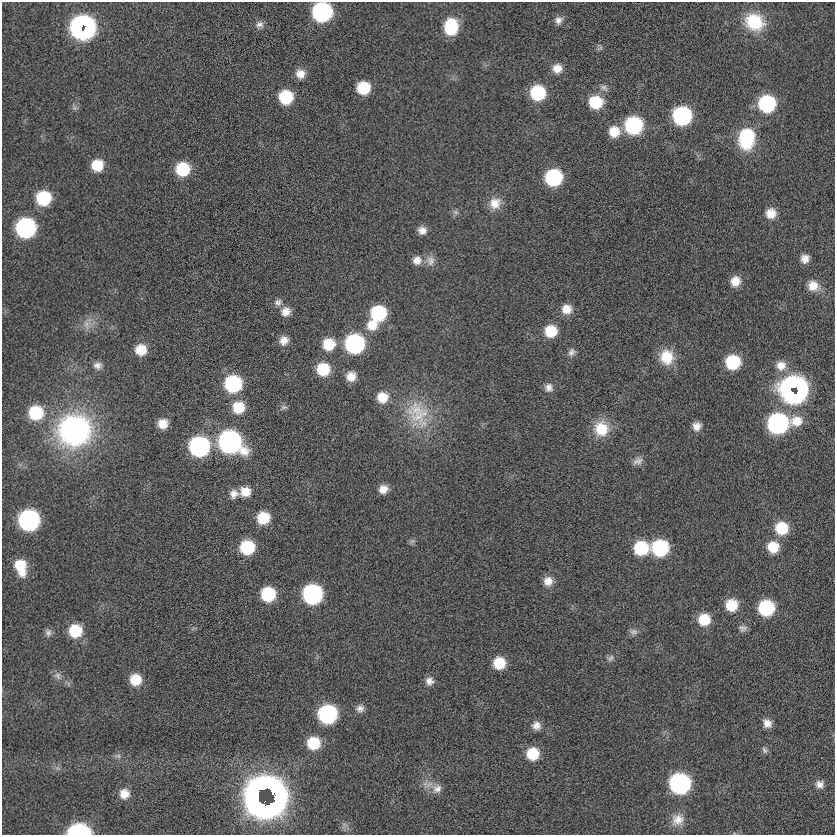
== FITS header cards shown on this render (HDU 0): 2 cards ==
NAXIS1  =                  833
NAXIS2  =                  833

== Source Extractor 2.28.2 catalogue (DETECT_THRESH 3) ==
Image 833 x 833 px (HDU 0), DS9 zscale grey, 1 PNG px = 1 image px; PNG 837 x 837 px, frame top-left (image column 1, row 833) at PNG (2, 2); no overlay
Background -0.21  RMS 4.9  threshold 14.8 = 3 sigma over >= 5 px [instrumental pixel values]
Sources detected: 116; all 116 listed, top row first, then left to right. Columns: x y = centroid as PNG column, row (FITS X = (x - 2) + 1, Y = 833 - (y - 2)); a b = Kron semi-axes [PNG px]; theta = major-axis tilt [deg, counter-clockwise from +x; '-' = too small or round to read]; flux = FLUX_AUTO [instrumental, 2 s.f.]
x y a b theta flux
322 12 12 12 - 69000
558 20 10 9 - 1800
754 22 23 19 -27 14000
259 25 11 9 18 1700
80 27 15 10 75 110000
451 27 14 11 85 16000
85 29 13 8 60 79000
557 68 11 10 - 3500
300 74 10 10 - 3300
363 88 10 10 - 12000
604 88 11 7 -33 1500
538 93 12 11 - 20000
286 97 11 11 - 15000
596 102 13 12 - 13000
767 104 12 12 - 35000
74 108 8 6 -71 870
682 116 12 12 - 52000
634 125 12 12 - 42000
614 132 12 12 - 6300
747 138 21 15 84 22000
97 165 11 10 - 8200
183 169 11 11 - 16000
553 177 12 11 - 34000
43 198 12 11 - 19000
495 203 15 14 - 4800
456 212 9 6 -27 890
771 213 11 11 - 4300
25 228 12 12 - 72000
422 230 10 9 - 2400
805 259 9 8 - 2500
417 260 12 11 - 2900
430 261 14 12 -84 2600
735 281 10 10 - 4200
813 286 14 12 -22 4500
278 302 10 9 - 1600
566 309 12 11 - 4100
286 312 12 11 - 3000
378 313 12 12 - 25000
86 324 14 8 -82 2400
372 325 13 12 - 5400
551 331 11 11 - 8800
284 340 11 10 - 2800
329 344 12 12 - 8400
355 344 12 12 - 61000
141 350 11 11 - 6400
572 352 10 8 43 1500
667 357 17 16 - 8400
733 362 11 11 - 19000
97 365 11 9 0 1900
781 365 14 12 -3 3900
323 369 12 11 - 12000
351 376 10 10 - 4000
233 384 12 12 - 36000
794 387 18 12 -11 150000
549 388 11 10 - 2100
791 392 14 8 -43 87000
382 397 13 12 - 5900
238 407 13 12 - 8500
284 407 9 6 0 900
417 410 35 30 -33 19000
36 413 13 12 - 17000
797 421 15 13 -4 5700
777 423 13 12 - 81000
163 424 9 9 - 4200
697 426 10 9 - 2600
601 429 19 18 - 9200
74 430 32 31 - 76000
230 442 15 13 -32 130000
199 446 12 12 - 79000
638 461 14 9 27 1900
383 489 10 10 - 3100
245 492 12 11 - 4700
234 494 12 11 - 2700
263 518 11 11 - 9800
29 520 12 12 - 87000
781 528 12 12 - 11000
412 541 9 4 22 730
247 547 11 11 - 18000
773 547 11 11 - 7500
641 548 12 11 - 17000
660 548 12 11 - 32000
21 567 18 11 -75 9100
548 581 11 11 - 3400
268 594 11 11 - 18000
312 594 12 12 - 68000
731 605 12 11 - 8000
766 608 11 11 - 26000
704 619 11 11 - 8300
743 628 11 8 -8 1400
75 631 11 11 - 13000
634 632 11 7 5 1300
48 633 11 8 -80 1300
610 658 9 7 47 1100
499 663 10 10 - 9100
57 676 12 8 -56 1700
135 680 11 11 - 7400
429 681 11 10 - 2200
360 708 9 9 - 1800
327 714 12 12 - 55000
767 723 11 9 -47 2700
536 725 11 10 - 2400
313 743 11 11 - 11000
764 750 10 6 -58 1000
533 754 11 11 - 9700
118 756 8 6 -12 910
680 783 12 12 - 85000
820 784 10 9 - 2100
263 788 29 8 18 51000
437 789 14 12 26 3000
274 793 29 15 -63 130000
124 794 11 11 - 3900
257 796 24 7 88 83000
264 802 16 7 31 71000
271 804 15 7 51 73000
678 820 18 16 33 4700
79 832 13 8 1 65000
At the frame edge (FLAGS 8, measured only in part): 2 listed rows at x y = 322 12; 79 832